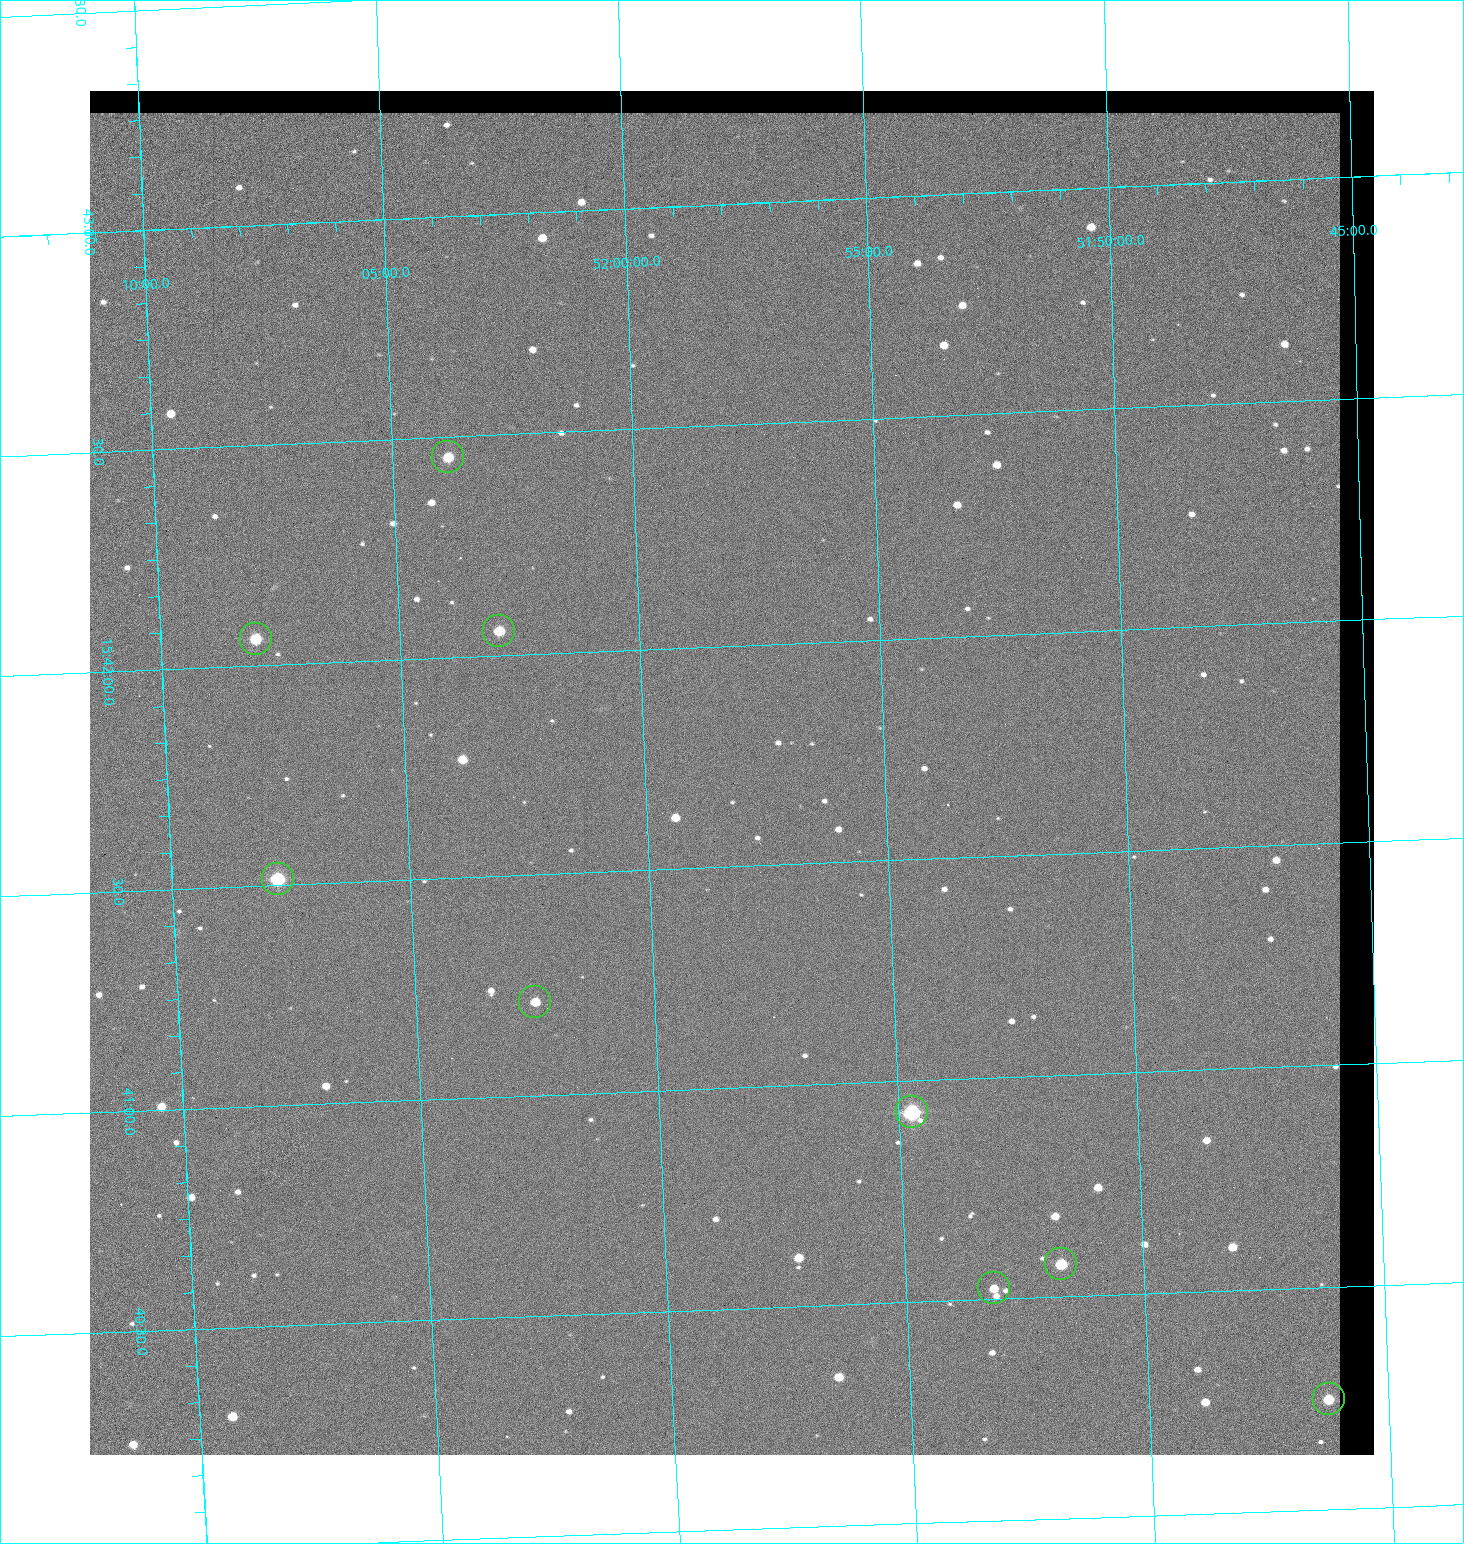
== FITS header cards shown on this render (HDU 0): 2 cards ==
NAXIS1  =                 1284 / length of data axis 1
NAXIS2  =                 1364 / length of data axis 2

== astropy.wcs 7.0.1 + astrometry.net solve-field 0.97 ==
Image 1284 x 1364 px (HDU 0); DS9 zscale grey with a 90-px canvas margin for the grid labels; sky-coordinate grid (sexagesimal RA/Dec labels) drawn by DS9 from the SOLVED WCS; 9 Tycho-2 reference stars matched to detected sources circled (green)
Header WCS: RA---TAN/DEC--TAN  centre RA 15:41:43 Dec +51:58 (235.43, +51.97 deg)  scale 1.26 arcsec/px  FOV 26.9' x 28.5'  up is +92 deg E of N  parity flipped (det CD > 0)
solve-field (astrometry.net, Tycho-2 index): VERIFIED the header's WCS against the Tycho-2 star catalogue (9 matches, 0 conflicts) and refined it, rather than solving blind
Solved WCS: RA---TAN-SIP/DEC--TAN-SIP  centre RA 15:41:43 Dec +51:58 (235.43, +51.97 deg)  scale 1.25 arcsec/px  FOV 26.8' x 28.5'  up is +92 deg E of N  parity flipped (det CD > 0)
The solver's refit moves the header's centre by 0.5 arcsec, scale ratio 0.9963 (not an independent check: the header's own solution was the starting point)
Tycho-2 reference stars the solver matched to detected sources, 9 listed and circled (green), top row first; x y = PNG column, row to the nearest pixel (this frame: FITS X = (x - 90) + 1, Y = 1364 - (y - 91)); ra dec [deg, ICRS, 3 dp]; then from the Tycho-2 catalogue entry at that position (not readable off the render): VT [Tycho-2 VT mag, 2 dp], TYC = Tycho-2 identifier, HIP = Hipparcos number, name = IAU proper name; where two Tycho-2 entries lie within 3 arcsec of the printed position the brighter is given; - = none
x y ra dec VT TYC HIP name
448 457 235.614 +52.064 11.61 3489-1132-1 - -
499 631 235.514 +52.049 11.19 3489-1407-1 - -
256 639 235.515 +52.133 11.12 3489-1380-1 - -
278 879 235.378 +52.130 9.31 3489-1322-1 76850 -
535 1002 235.303 +52.042 11.52 3489-958-1 - -
912 1112 235.232 +51.912 9.59 3489-824-1 - -
1061 1264 235.143 +51.862 10.97 3489-1016-1 - -
994 1288 235.131 +51.886 12.29 3489-908-1 - -
1329 1399 235.062 +51.771 11.53 3489-1453-1 - -